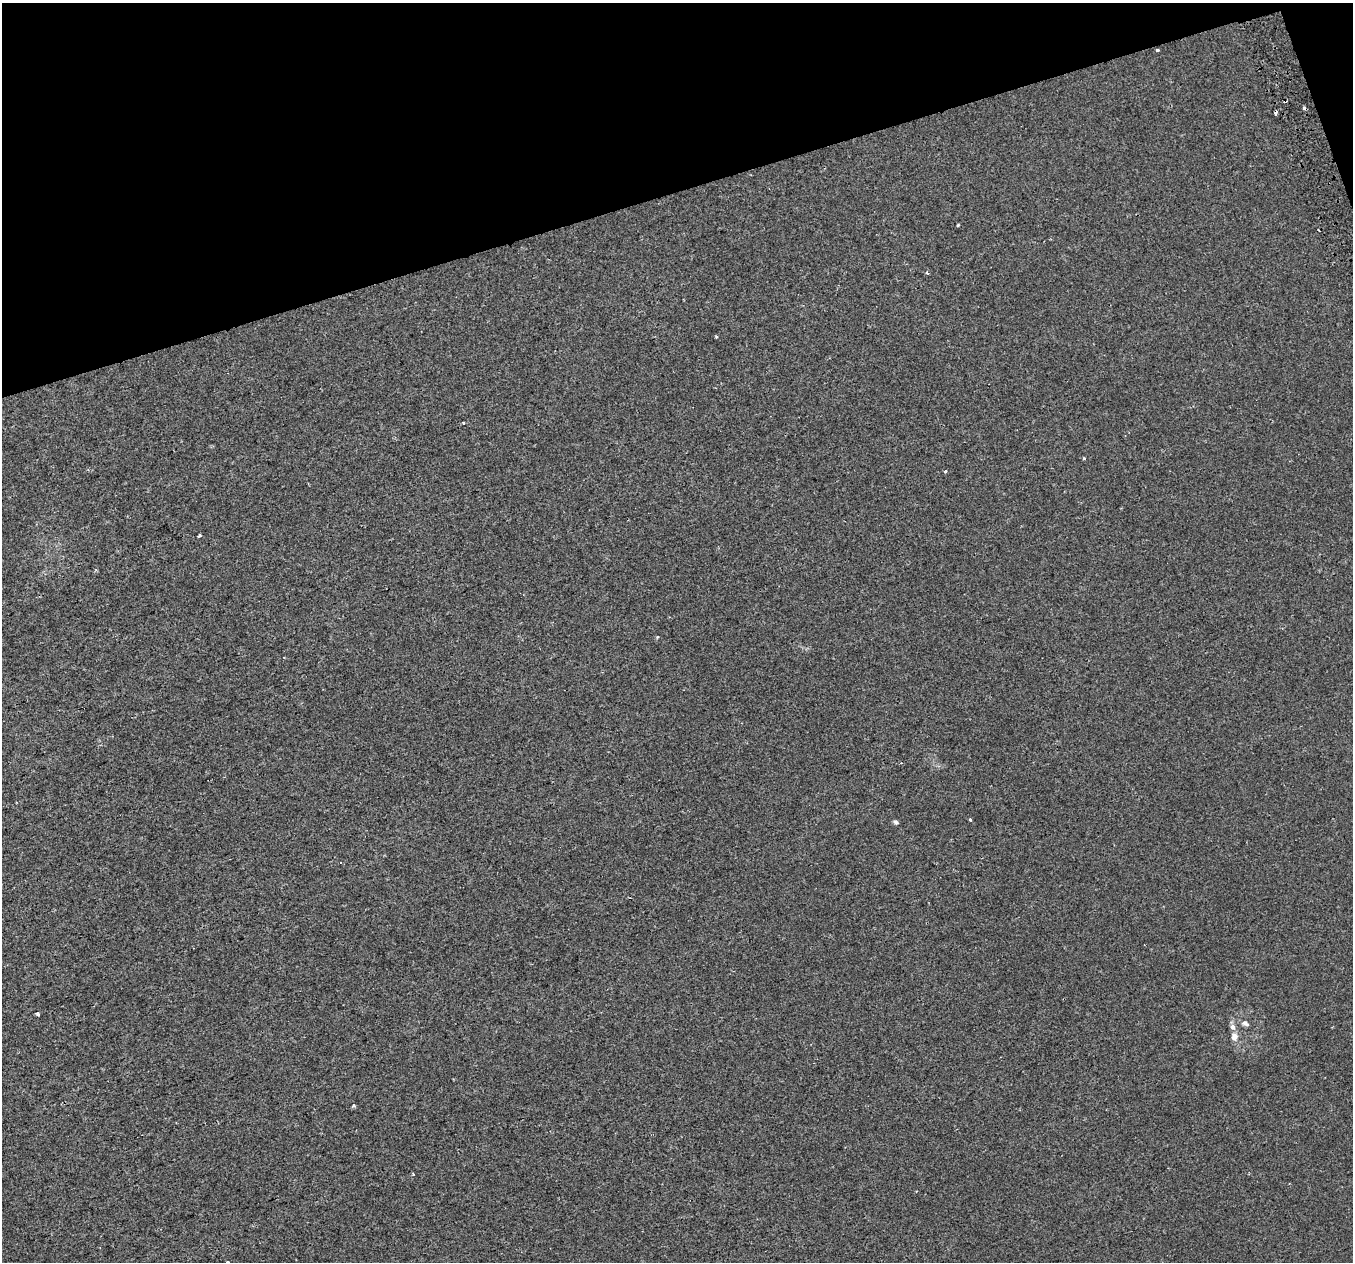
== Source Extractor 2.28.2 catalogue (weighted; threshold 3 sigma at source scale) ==
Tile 3 of 4 x 4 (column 3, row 1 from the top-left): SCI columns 2743-4093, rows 3914-5173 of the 5483 x 5253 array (HDU 1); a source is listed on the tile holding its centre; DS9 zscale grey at full resolution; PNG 1355 x 1264 px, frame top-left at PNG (2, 3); no overlay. Shown black and unused: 16% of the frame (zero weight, under 2 of 3 exposures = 2% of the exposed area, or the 3 px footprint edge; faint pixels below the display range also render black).
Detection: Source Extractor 2.28.2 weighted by HDU 2 'WHT'; one run over the whole footprint, this tile lists its part. Background -2.75e-04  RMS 0.0028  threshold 0.0127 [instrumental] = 3 sigma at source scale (4.5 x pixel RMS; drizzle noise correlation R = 1.50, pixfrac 1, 0.0396/0.0396 arcsec/px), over >= 5 px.
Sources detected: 19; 2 cosmic-ray / hot-pixel residue — not listed; the other 17 listed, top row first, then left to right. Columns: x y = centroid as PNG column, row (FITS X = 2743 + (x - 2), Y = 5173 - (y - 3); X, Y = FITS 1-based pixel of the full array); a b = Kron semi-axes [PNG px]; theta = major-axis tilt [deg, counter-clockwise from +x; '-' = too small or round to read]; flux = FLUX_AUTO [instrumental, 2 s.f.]
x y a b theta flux
1158 50 4 3 - 0.32
1275 113 4 3 - 1.3
958 225 3 3 - 0.35
927 273 4 3 - 0.37
716 337 3 2 - 0.36
1084 458 3 3 - 0.35
945 472 4 3 - 0.24
199 535 3 3 - 0.96
970 820 3 3 - 1.1
896 822 7 5 -20 0.49
37 1014 3 3 - 1.4
1245 1023 9 6 -32 0.89
1233 1027 8 7 - 0.86
1234 1037 8 7 - 1.6
353 1105 3 3 - 1.1
413 1174 3 3 - 0.27
227 1262 3 2 - 0.25
Overlapping masked pixels (flux is a lower limit): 1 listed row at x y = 1275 113